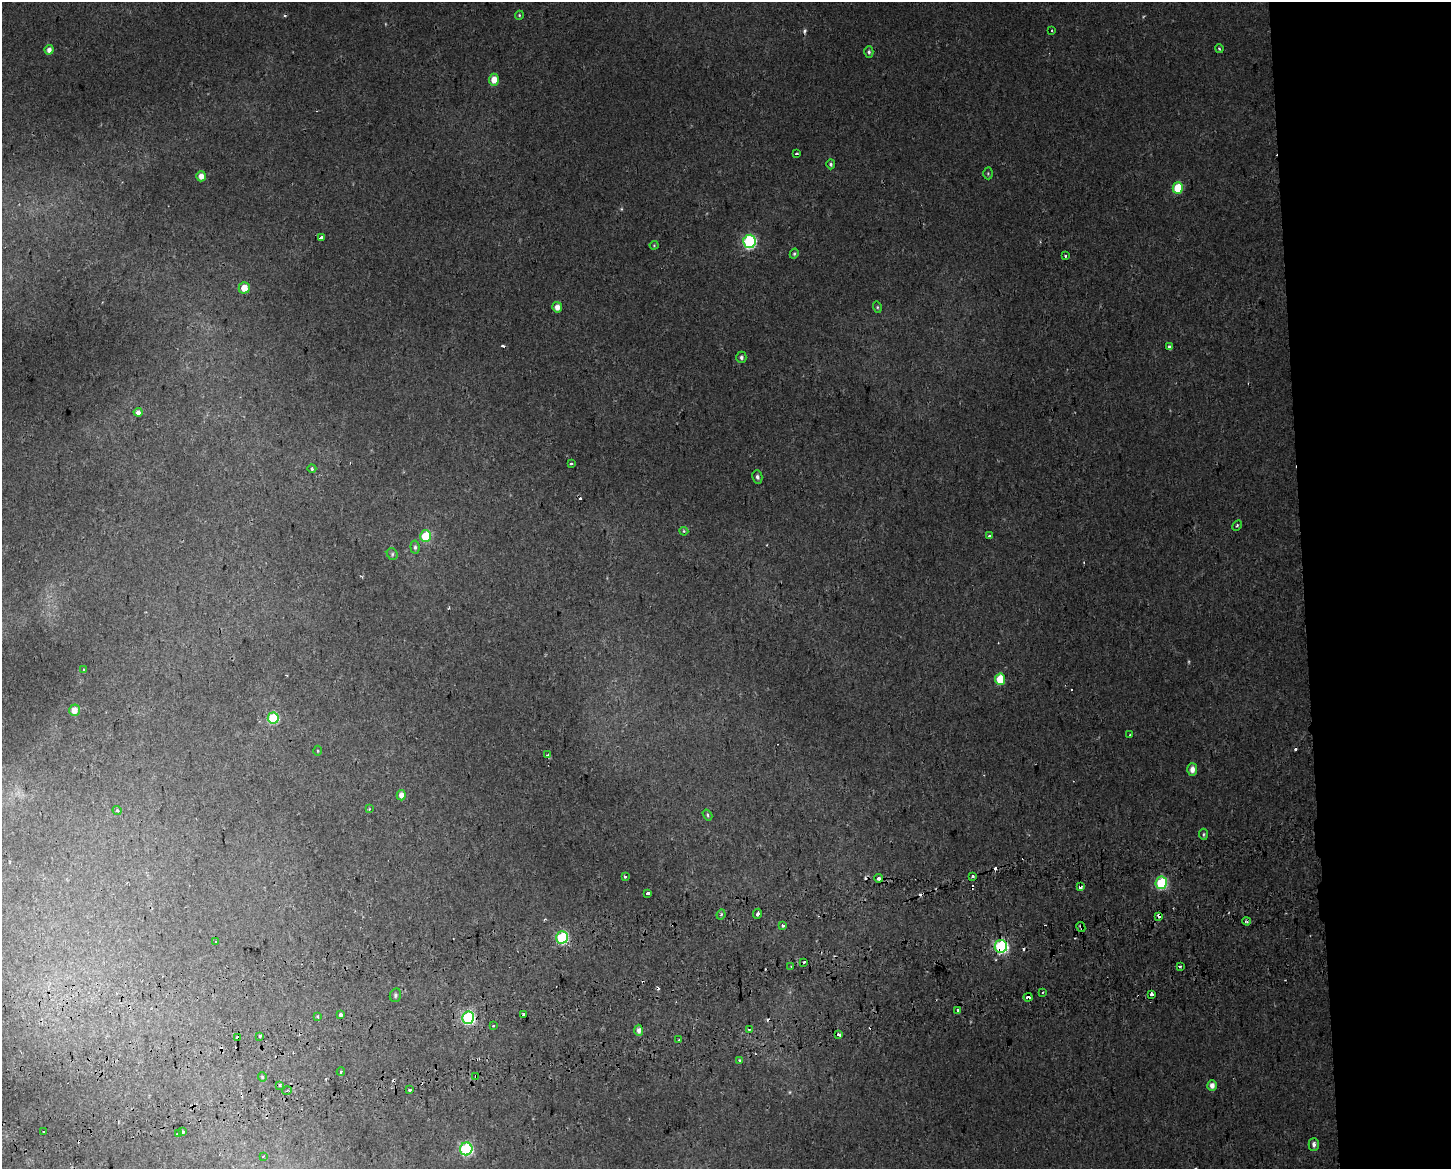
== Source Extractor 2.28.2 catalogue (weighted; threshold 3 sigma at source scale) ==
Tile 6 of 3 x 4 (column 3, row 2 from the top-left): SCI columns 2924-4372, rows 2396-3562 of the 4454 x 4791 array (HDU 1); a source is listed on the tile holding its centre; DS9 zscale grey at full resolution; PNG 1453 x 1171 px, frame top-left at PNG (2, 2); each listed source drawn as its Kron ellipse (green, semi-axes under 4 px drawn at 4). Shown black and unused: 10% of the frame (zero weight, under 2 of 3 exposures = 4% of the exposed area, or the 3 px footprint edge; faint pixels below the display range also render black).
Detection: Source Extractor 2.28.2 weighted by HDU 2 'WHT'; one run over the whole footprint, this tile lists its part. Background 0.00163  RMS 0.0027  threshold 0.0124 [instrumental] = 3 sigma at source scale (4.5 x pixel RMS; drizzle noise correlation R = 1.50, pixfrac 1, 0.0396/0.0396 arcsec/px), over >= 5 px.
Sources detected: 120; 3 too faint to see at this stretch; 25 cosmic-ray / hot-pixel residue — neither listed nor drawn; the other 92 listed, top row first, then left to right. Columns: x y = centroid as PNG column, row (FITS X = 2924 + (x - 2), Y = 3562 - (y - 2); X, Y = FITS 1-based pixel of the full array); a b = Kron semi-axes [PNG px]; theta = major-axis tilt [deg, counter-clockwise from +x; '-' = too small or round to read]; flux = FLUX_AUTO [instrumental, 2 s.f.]
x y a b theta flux
519 15 4 4 - 0.35
1052 31 3 2 - 0.39
1219 49 4 3 - 0.45
49 50 5 4 - 1.6
869 52 6 4 88 0.59
494 80 6 5 - 3.5
796 154 3 3 - 0.56
831 164 5 4 - 0.49
988 173 6 5 - 0.4
201 176 5 5 - 2.4
1178 188 6 5 - 12
321 238 3 3 - 4.9
749 241 7 6 - 43
654 245 4 4 - 0.27
794 254 5 4 - 0.46
1065 256 3 3 - 0.64
244 288 6 5 - 4
557 307 5 5 - 1.9
877 307 5 4 - 0.36
1169 346 4 3 - 0.7
741 357 6 5 - 0.78
138 412 4 4 - 1
571 464 3 2 - 0.58
312 469 4 3 - 1.1
757 477 6 5 - 0.75
1237 525 6 4 61 0.37
684 531 4 4 - 0.48
426 536 6 5 - 14
990 536 3 3 - 4.6
415 547 7 4 -84 0.61
392 554 6 5 - 0.52
84 669 3 3 - 1.1
1000 679 6 5 - 8.5
74 710 6 5 - 2.8
273 718 5 5 - 20
1130 735 3 2 - 0.22
318 751 5 3 - 0.26
548 755 4 3 - 0.93
1192 769 6 5 - 1.9
401 795 5 4 - 2.1
369 809 4 3 - 0.29
117 810 5 4 - 0.67
707 815 6 4 -58 0.42
1203 834 5 3 - 0.38
625 876 3 3 - 0.55
973 876 4 3 - 0.58
879 878 4 3 - 1.8
1161 883 6 5 - 24
1081 887 4 3 - 7.6
648 893 3 3 - 1.4
757 914 5 3 - 1.6
721 915 5 3 - 0.47
1159 916 4 4 - 1.9
1247 921 4 3 - 0.41
783 926 3 3 - 8.4
1081 927 5 2 - 0.41
562 937 6 6 - 28
215 942 3 3 - 0.76
1001 946 6 6 - 46
804 962 3 3 - 1.9
791 966 3 3 - 0.29
1180 966 3 2 - 0.71
1042 992 3 2 - 0.3
395 995 7 5 78 0.65
1151 995 4 3 - 7
1028 997 4 3 - 0.82
958 1010 3 3 - 1
340 1015 4 3 - 2.3
524 1015 3 3 - 1.3
318 1017 3 3 - 0.79
468 1018 6 6 - 42
493 1026 3 3 - 0.55
749 1029 3 2 - 0.38
639 1030 6 4 -88 1.3
838 1035 4 3 - 3.4
260 1036 3 3 - 0.55
238 1038 4 3 - 4.7
679 1040 3 3 - 0.35
739 1061 3 3 - 1.2
341 1072 4 3 - 0.86
476 1076 3 3 - 0.73
262 1077 4 4 - 0.31
280 1086 3 3 - 2.7
1212 1086 5 4 - 1.9
410 1090 4 3 - 1.3
287 1091 5 3 - 0.33
44 1131 3 3 - 2.9
183 1132 4 3 - 0.96
178 1134 3 3 - 0.81
1314 1144 6 5 - 1
466 1149 6 6 - 41
263 1156 3 2 - 0.42
Overlapping masked pixels (flux is a lower limit): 9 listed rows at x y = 1081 887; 1159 916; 1081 927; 562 937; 1001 946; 1028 997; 524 1015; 238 1038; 476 1076